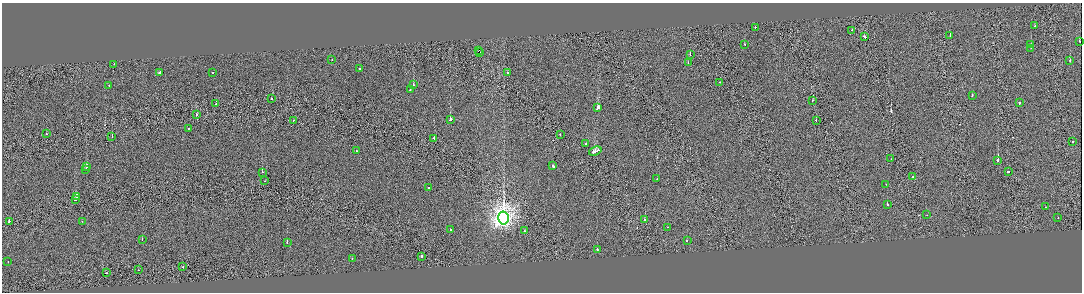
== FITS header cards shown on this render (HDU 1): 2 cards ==
NAXIS1  =                 2160
NAXIS2  =                  580

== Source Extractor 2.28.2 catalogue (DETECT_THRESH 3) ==
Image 2160 x 580 px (HDU 1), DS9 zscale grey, zoomed out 1/2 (1 PNG px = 2 x 2 image px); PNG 1084 x 294 px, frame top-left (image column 1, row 579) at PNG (2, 3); each listed source drawn as its Kron ellipse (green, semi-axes under 4 px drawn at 4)
Background 0.00593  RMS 0.1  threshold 0.3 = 3 sigma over >= 5 px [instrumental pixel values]
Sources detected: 87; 9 cannot appear on this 1/2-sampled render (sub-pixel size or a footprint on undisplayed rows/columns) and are neither listed nor drawn; the other 78 listed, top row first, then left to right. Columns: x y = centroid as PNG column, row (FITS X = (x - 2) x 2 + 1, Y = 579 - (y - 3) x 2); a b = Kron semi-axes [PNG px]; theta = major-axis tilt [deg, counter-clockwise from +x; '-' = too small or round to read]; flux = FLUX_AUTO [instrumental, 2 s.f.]
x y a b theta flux
1035 26 2 1 - 44
755 27 2 1 - 150
852 30 2 2 - 110
950 35 2 2 - 120
864 36 3 2 - 420
1079 41 2 2 - 97
745 44 2 2 - 42
1031 45 2 2 - 53
1031 48 2 2 - 73
479 50 3 1 - 200
479 53 2 1 - 39000
690 54 2 2 - 150
332 59 2 1 - 37
1070 60 2 2 - 110
688 62 2 2 - 88
114 64 2 1 - 24
359 69 2 2 - 57
160 72 2 2 - 280
212 72 2 2 - 100
508 73 2 2 - 160
719 82 2 1 - 40
109 85 2 2 - 88
413 85 2 2 - 65
410 90 2 2 - 84
972 96 2 2 - 38
271 98 2 2 - 69
813 100 2 2 - 57
1019 103 2 2 - 250
216 104 2 1 - 34
598 108 4 2 - 640
196 115 2 1 - 150
293 120 2 2 - 82
450 120 3 2 - 170
816 120 2 2 - 230
188 128 2 2 - 74
46 134 2 1 - 27
560 134 2 2 - 140
112 137 2 1 - 55
434 138 2 2 - 210
1073 141 2 1 - 210
586 144 2 1 - 83
357 151 2 2 - 70
595 151 6 2 22 560
891 159 2 1 - 33
998 160 2 2 - 920
553 166 3 2 - 220
86 167 4 2 - 410
86 169 2 2 - 340
262 172 2 2 - 150
1009 172 3 1 - 410
913 177 2 1 - 160
657 179 2 2 - 61
265 181 2 1 - 37
886 184 2 2 - 63
428 188 2 2 - 120
76 196 3 2 - 320
75 200 2 2 - 170
887 204 2 2 - 470
1045 207 2 1 - 25
927 215 2 1 - 22
503 218 6 5 - 12000
1058 218 2 2 - 75
645 220 2 2 - 200
9 221 2 2 - 330
82 221 2 1 - 49
668 227 2 2 - 56
450 230 2 1 - 81
525 231 2 2 - 130
142 239 2 2 - 110
687 240 2 2 - 81
287 243 2 2 - 190
597 249 2 2 - 180
422 256 2 2 - 320
352 258 2 2 - 160
8 262 2 1 - 31
183 267 2 1 - 210
138 270 2 1 - 140
106 273 2 2 - 120
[9 sub-pixel or undisplayed-footprint detections neither listed nor drawn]